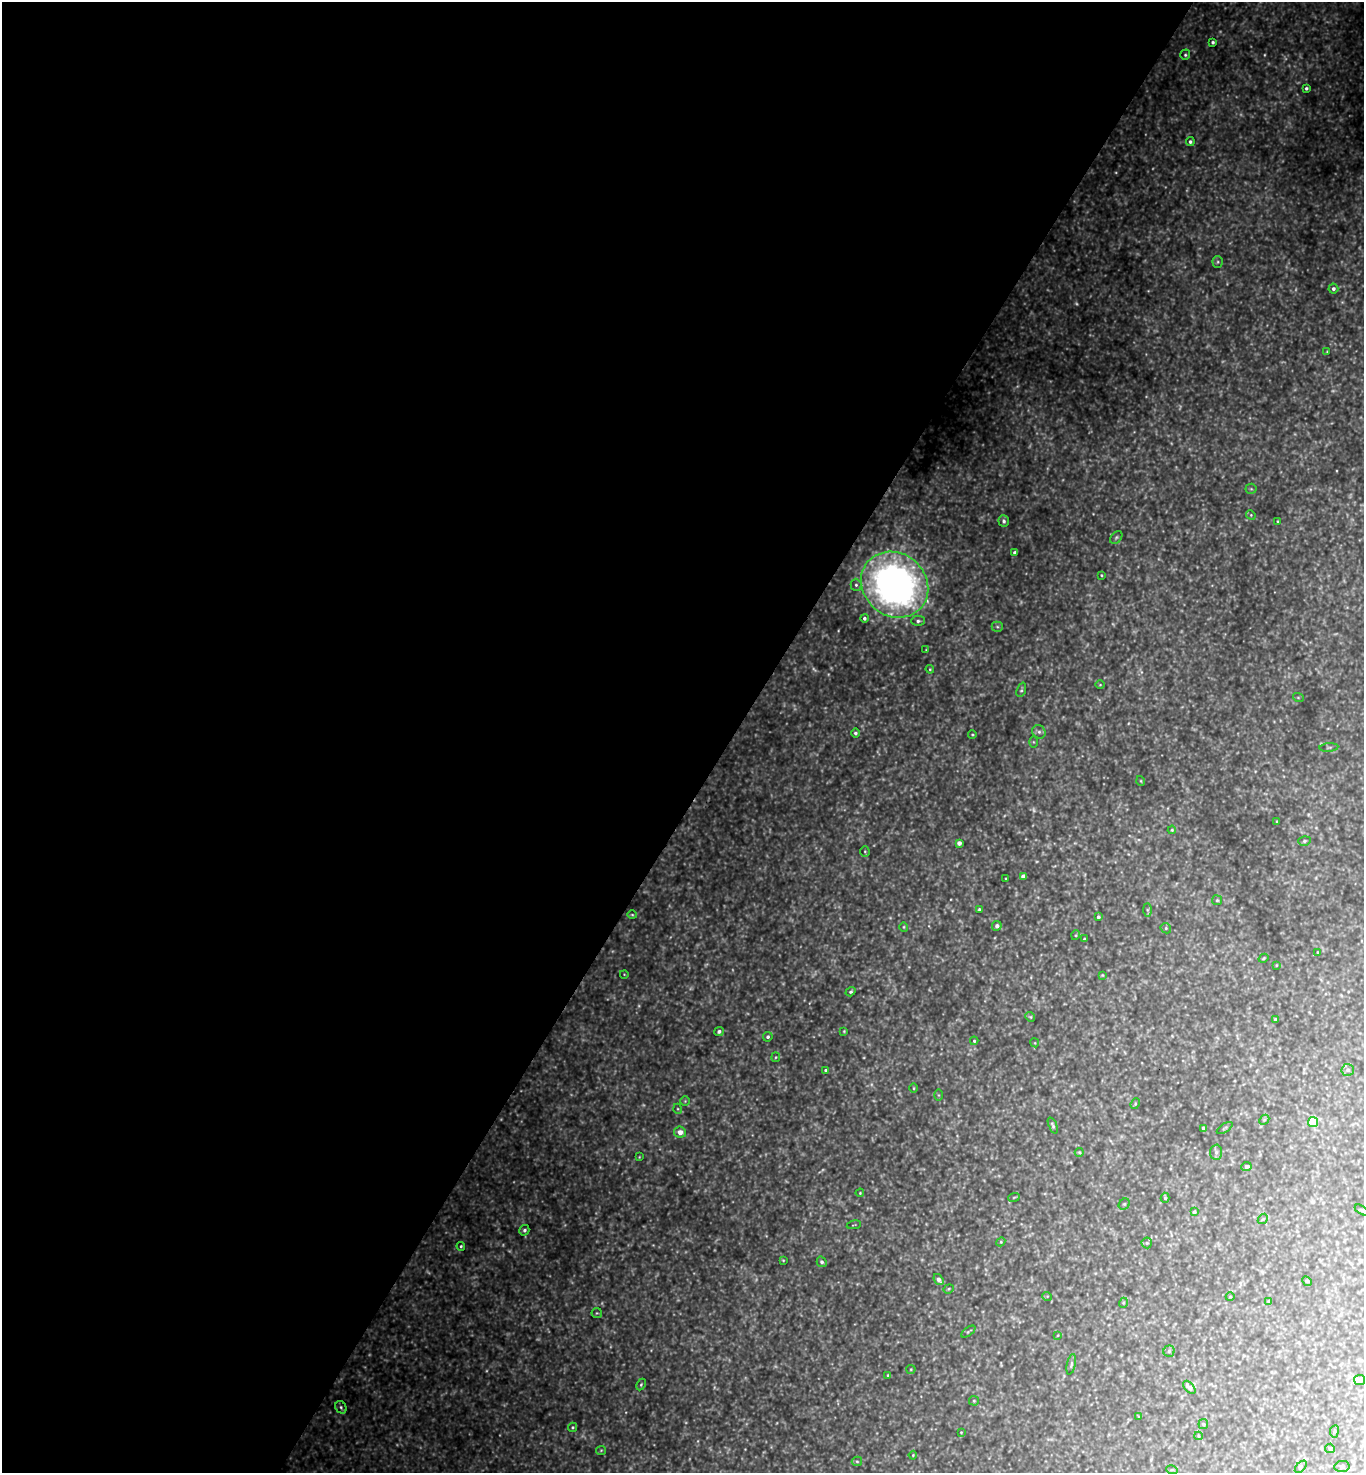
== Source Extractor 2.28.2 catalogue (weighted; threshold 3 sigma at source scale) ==
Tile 5 of 4 x 4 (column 1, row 2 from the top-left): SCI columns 294-1655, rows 2944-4414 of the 5896 x 5890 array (HDU 1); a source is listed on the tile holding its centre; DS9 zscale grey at full resolution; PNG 1366 x 1475 px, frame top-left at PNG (2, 2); each listed source drawn as its Kron ellipse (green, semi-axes under 4 px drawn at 4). Shown black and unused: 54% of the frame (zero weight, under 3 of 4 exposures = <1% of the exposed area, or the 3 px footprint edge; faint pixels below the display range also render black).
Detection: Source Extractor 2.28.2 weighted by HDU 2 'WHT'; one run over the whole footprint, this tile lists its part. Background 1.13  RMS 0.11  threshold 0.476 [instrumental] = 3 sigma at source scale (4.5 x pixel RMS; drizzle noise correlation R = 1.50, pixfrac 1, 0.05/0.05 arcsec/px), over >= 5 px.
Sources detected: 148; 24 too faint to see at this stretch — neither listed nor drawn; the other 124 listed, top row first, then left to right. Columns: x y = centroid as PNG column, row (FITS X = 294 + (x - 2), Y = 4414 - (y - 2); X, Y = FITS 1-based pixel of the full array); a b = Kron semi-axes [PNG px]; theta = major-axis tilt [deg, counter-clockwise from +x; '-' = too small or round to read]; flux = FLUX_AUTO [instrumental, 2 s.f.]
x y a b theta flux
1213 42 3 3 - 22
1185 55 5 5 - 18
1306 88 4 3 - 22
1190 142 4 4 - 24
1218 262 5 5 - 18
1333 289 5 5 - 31
1327 352 3 3 - 8.6
1251 489 5 5 - 15
1251 515 5 4 - 12
1004 521 6 5 - 26
1278 521 3 2 - 9.7
1116 537 7 5 49 20
1015 553 3 3 - 27
1101 575 3 3 - 10
856 585 6 5 - 21
895 585 35 31 -40 5500
864 618 4 4 - 24
918 621 6 5 - 24
997 627 5 5 - 16
926 650 3 3 - 7.7
930 669 4 4 - 11
1100 685 5 3 - 8.6
1021 690 7 4 69 17
1298 697 5 3 - 8.9
1039 732 7 6 - 33
855 733 5 4 - 24
972 735 4 3 - 11
1033 742 5 3 - 10
1329 747 9 3 5 17
1141 781 5 3 - 8.8
1277 821 3 3 - 8.3
1172 830 4 4 - 11
1304 841 6 4 17 17
959 843 4 4 - 57
865 851 5 4 - 12
1023 876 4 4 - 38
1006 879 3 2 - 9
1217 900 5 5 - 15
979 909 3 3 - 14
1147 910 7 4 -90 18
632 915 5 4 - 12
1098 917 4 3 - 20
997 926 5 4 - 42
904 927 5 4 - 12
1166 928 5 5 - 16
1076 935 5 3 - 9.6
1084 939 3 3 - 11
1317 952 3 2 - 7.1
1264 958 5 3 - 11
1276 965 3 3 - 8.7
624 974 4 3 - 7.2
1102 975 3 3 - 8.5
851 992 5 4 - 18
1030 1017 5 4 - 12
1275 1019 3 3 - 18
719 1031 5 4 - 29
844 1031 3 3 - 9.3
768 1037 5 4 - 24
974 1041 4 4 - 13
1035 1043 4 3 - 8.9
776 1057 5 4 - 13
826 1070 3 3 - 18
1348 1070 6 6 - 26
914 1088 5 3 - 9.6
939 1095 6 4 -89 11
685 1101 5 5 - 14
1135 1104 5 3 - 12
678 1109 5 3 - 11
1264 1120 6 4 44 15
1313 1122 5 5 - 530
1053 1126 9 4 -68 22
1203 1128 3 3 - 20
1225 1128 9 3 34 15
680 1132 6 5 - 85
1079 1152 4 4 - 11
1216 1152 7 6 - 26
639 1157 3 3 - 7.8
1246 1167 5 4 - 37
860 1193 4 3 - 10
1014 1197 6 3 19 9.6
1165 1198 5 4 - 16
1124 1204 6 5 - 18
1361 1210 7 3 -33 12
1194 1212 3 3 - 21
1263 1219 6 4 43 15
854 1225 7 2 11 8.5
524 1230 5 5 - 28
1001 1242 4 4 - 11
1147 1243 5 5 - 14
461 1246 4 4 - 16
783 1260 3 2 - 8.6
822 1262 5 4 - 27
938 1280 6 4 -53 52
1307 1281 5 4 - 13
949 1289 5 4 - 13
1047 1296 5 3 - 9.1
1230 1297 4 3 - 8.7
1269 1301 3 3 - 28
1123 1303 5 3 - 10
597 1313 5 5 - 15
968 1332 8 3 36 15
1058 1335 4 2 - 7.7
1169 1351 5 5 - 19
1071 1364 10 4 77 22
911 1369 4 4 - 12
888 1375 3 2 - 13
1360 1380 5 5 - 100
641 1385 6 4 64 16
1189 1387 8 4 -48 60
974 1401 5 5 - 14
341 1407 6 5 - 21
1139 1417 4 3 - 11
1203 1424 5 5 - 13
572 1427 5 4 - 15
1334 1431 6 3 81 10
961 1432 3 3 - 7.6
1198 1436 4 4 - 10
1330 1448 5 4 - 23
601 1450 5 4 - 12
913 1455 4 3 - 9.7
857 1461 5 4 - 15
1342 1466 7 5 8 21
1301 1467 7 3 46 11
1172 1470 6 3 -17 11
Unlisted compact peaks at least as high as the median listed source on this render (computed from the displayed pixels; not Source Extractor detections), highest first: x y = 1116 172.